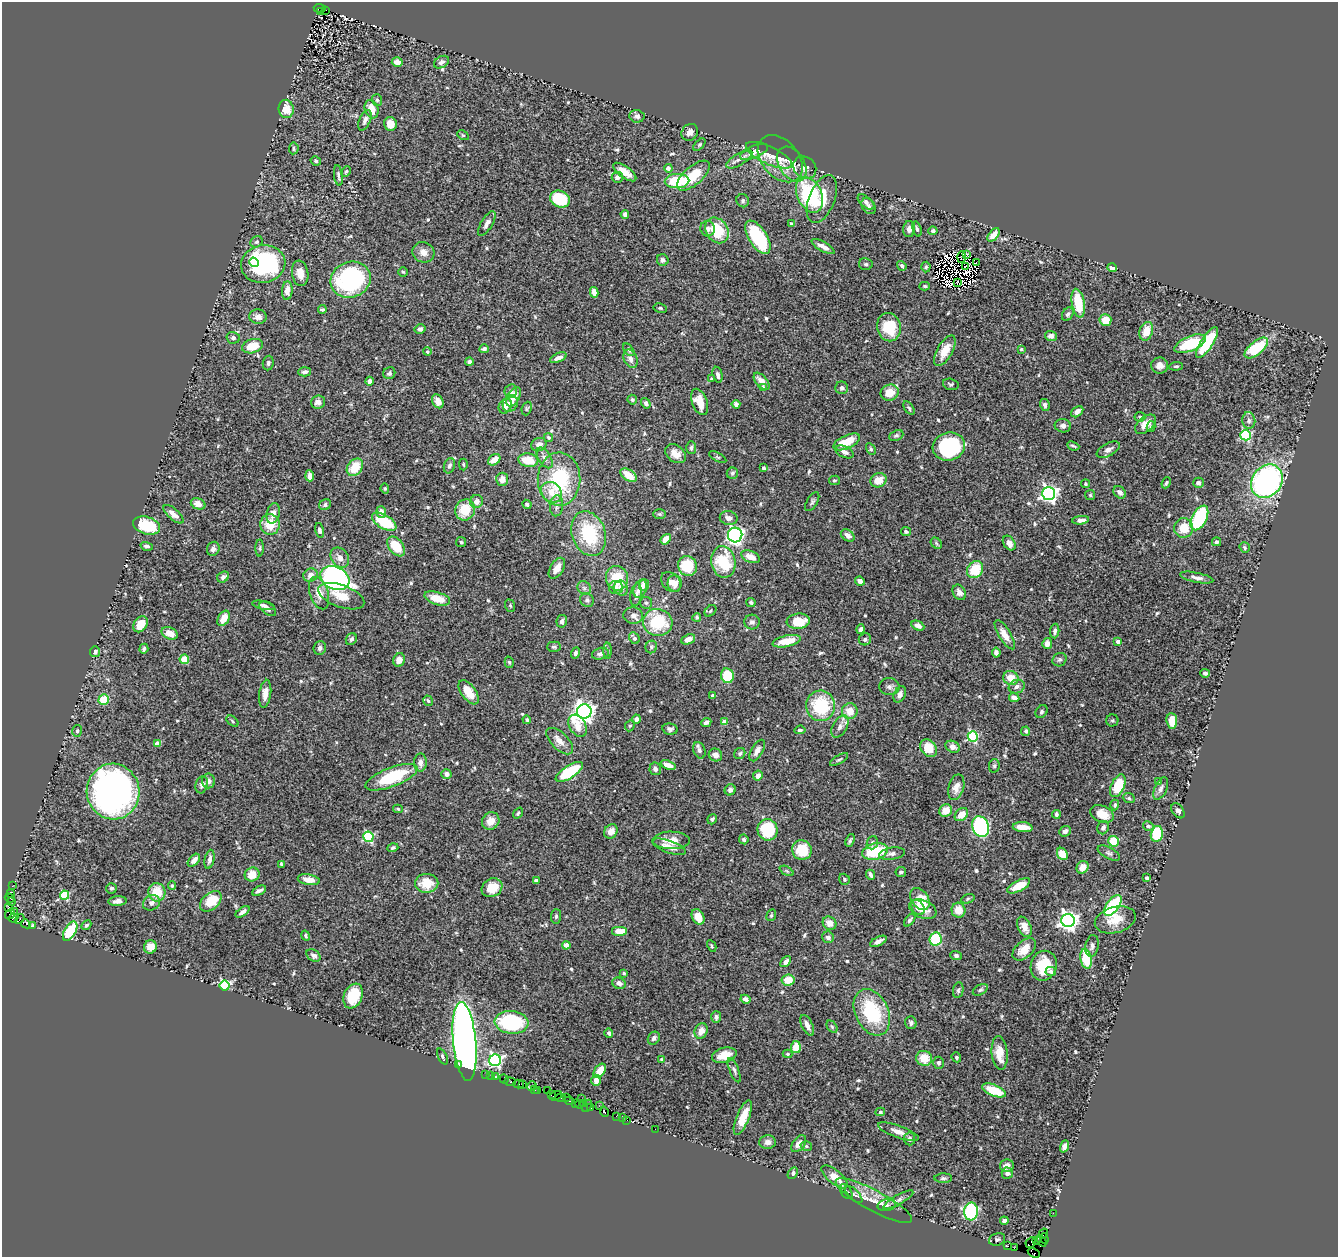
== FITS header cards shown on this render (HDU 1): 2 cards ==
NAXIS1  =                 1336
NAXIS2  =                 1255

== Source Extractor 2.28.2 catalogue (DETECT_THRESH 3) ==
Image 1336 x 1255 px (HDU 1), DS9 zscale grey, 1 PNG px = 1 image px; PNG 1340 x 1259 px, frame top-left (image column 1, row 1255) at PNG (2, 2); each listed source drawn as its Kron ellipse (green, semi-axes under 4 px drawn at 4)
Background 0.437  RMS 0.025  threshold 0.0747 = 3 sigma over >= 5 px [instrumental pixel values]
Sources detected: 622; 7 with non-positive FLUX_AUTO (blend fragments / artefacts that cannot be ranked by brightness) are neither listed nor drawn; of the other 615, the 500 brightest by FLUX_AUTO listed and drawn (115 fainter detections omitted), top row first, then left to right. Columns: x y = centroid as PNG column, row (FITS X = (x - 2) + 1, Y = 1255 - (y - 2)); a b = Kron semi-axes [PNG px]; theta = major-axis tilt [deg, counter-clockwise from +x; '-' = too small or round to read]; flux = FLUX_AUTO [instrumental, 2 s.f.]
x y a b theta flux
320 8 6 3 -5 110
326 10 3 2 - 4.7
321 12 4 2 - 140
397 62 5 4 - 12
441 62 8 5 32 6.1
377 100 6 5 - 2.9
286 109 9 7 -83 26
372 109 9 6 -72 23
637 116 7 6 - 5.3
365 120 11 5 66 8
390 124 7 6 - 19
690 132 9 7 52 7.8
463 135 6 4 -29 2.4
699 145 7 4 46 2.4
294 148 6 5 - 2.9
754 152 15 6 24 16
769 155 25 9 -25 18
739 159 15 6 31 8.2
780 159 27 18 -49 33
316 161 5 4 - 3
792 164 19 12 -58 23
805 167 12 10 -38 10
668 168 4 4 - 10
346 171 5 3 - 2.5
625 172 13 6 -36 19
338 175 10 3 -83 4.3
693 176 20 9 41 48
617 177 5 5 - 5.9
677 181 12 7 1 82
809 195 19 12 -66 150
560 199 10 8 -21 64
822 199 25 13 68 44
743 201 7 6 - 3.5
866 202 10 5 -41 5.5
869 206 9 6 -56 5.1
625 214 4 4 - 6.7
487 224 14 5 59 7.7
791 224 4 4 - 3.3
708 229 8 7 - 6.3
909 229 8 6 86 7.5
917 229 8 4 -74 3.1
717 230 13 11 -56 70
933 231 4 4 - 3.3
994 235 8 4 50 16
758 237 19 9 -58 130
256 242 6 5 - 3
823 247 13 4 -29 11
423 252 11 10 - 14
967 254 4 3 - 3.5
962 257 6 4 85 3.8
663 260 6 5 - 4.3
254 262 5 4 - 39
976 262 3 2 - 2.9
263 264 22 19 12 260
866 264 7 6 - 3.3
902 266 5 3 - 4
926 267 5 4 - 2.7
965 267 4 2 - 3
1112 268 5 4 - 6.5
403 272 5 4 - 2.4
300 273 13 8 -81 15
351 280 20 18 20 230
958 282 3 2 - 2.9
925 286 5 3 - 2.8
287 291 9 5 85 13
594 292 5 4 - 14
1078 303 14 6 -80 56
660 308 7 4 -10 2.7
322 309 4 3 - 3.3
1068 314 7 5 59 3.5
258 317 9 7 -5 11
1105 320 6 6 - 26
889 327 14 11 -78 59
420 329 5 5 - 6.4
1146 331 9 6 71 26
1051 336 6 5 - 8
233 338 7 6 - 4.8
1207 343 18 6 57 76
1190 344 16 7 23 82
252 346 11 7 16 34
1256 348 14 6 39 90
484 349 4 4 - 5.6
1021 349 3 3 - 2.7
629 350 7 4 -51 3.6
945 351 17 7 60 24
427 352 4 4 - 2.4
558 358 9 4 25 8.9
630 359 9 6 -67 8
469 362 4 4 - 4.9
268 363 7 5 82 3.6
1160 365 8 8 - 11
1176 366 7 4 5 2.5
305 372 6 4 3 6.1
389 373 6 5 - 4.4
718 375 8 4 -77 6
711 379 3 3 - 2.6
369 381 4 4 - 7.7
762 381 10 5 -50 16
951 384 8 5 -15 3.1
763 388 4 4 - 11
842 388 6 6 - 5.2
511 391 7 6 - 6.7
890 393 9 8 - 26
514 397 10 6 61 20
632 400 5 4 - 2.9
438 401 7 5 -64 12
318 402 7 6 - 10
700 402 14 7 -70 27
646 403 5 4 - 5.1
510 404 9 7 56 11
736 404 4 4 - 8.1
1045 405 6 5 - 4.9
505 406 8 6 62 15
527 408 7 4 69 2.4
909 408 7 4 -57 2.9
1077 412 7 4 37 7.9
1140 417 5 5 - 2.5
1249 420 8 6 -84 5.1
1146 424 12 7 39 23
1063 426 8 6 -10 6.4
1151 427 5 4 - 3.1
1246 435 5 5 - 160
896 436 7 5 24 3.1
548 437 5 4 - 3
847 442 14 6 25 37
539 445 8 6 22 9.9
949 446 16 14 15 170
1073 446 6 3 -23 3
691 448 6 5 - 4.1
871 449 6 4 -61 2.4
1108 450 12 6 28 8.2
845 452 10 5 -24 7.6
676 454 11 8 -36 15
718 457 9 4 -26 2.8
545 458 11 6 -59 7.7
494 460 7 5 36 18
528 460 10 6 -8 38
463 464 6 4 -89 2.4
449 466 8 5 69 4.9
355 467 9 7 52 35
764 468 4 3 - 3
732 473 6 5 - 3.7
629 475 9 5 -33 31
310 476 5 4 - 11
502 479 6 6 - 14
559 479 26 21 89 130
834 480 5 4 - 2.4
878 480 8 7 - 22
1267 481 18 14 52 390
1166 483 5 3 - 2.6
1198 483 5 5 - 5
1085 484 4 4 - 2.5
385 488 5 4 - 2.6
551 492 11 9 -45 23
1120 492 7 5 -42 7.3
1049 493 6 6 - 650
1090 495 5 5 - 2.5
477 502 6 6 - 10
812 502 10 5 59 3.9
198 504 7 5 -23 10
527 504 5 4 - 4.3
325 505 6 5 - 4.1
556 506 10 6 86 7.1
465 510 11 9 63 44
381 512 6 5 - 8.7
273 513 10 6 76 11
173 514 12 5 -41 12
659 514 6 5 - 2.9
729 518 9 7 -11 8.8
1199 518 13 7 62 130
1081 520 8 4 6 8.1
384 522 13 7 -31 69
146 525 14 8 -16 69
270 525 10 9 - 34
1184 528 10 9 - 32
319 530 7 4 -76 4.8
906 532 5 4 - 3.5
589 534 23 16 -71 97
735 535 7 7 - 410
848 535 7 5 -35 11
666 539 6 4 50 19
461 542 5 5 - 2.4
1217 542 4 4 - 3.1
936 543 6 4 -48 2.9
1009 543 8 5 -56 9.8
147 546 6 4 -15 4.1
396 546 11 7 -52 44
260 548 8 3 89 2.8
1245 548 5 4 - 2.9
213 549 7 6 - 6.6
751 557 10 5 -22 18
340 558 11 8 -56 12
723 562 16 12 -80 82
687 566 10 9 - 56
557 568 11 6 58 15
975 570 9 7 52 44
311 575 7 6 - 9.8
223 577 6 5 - 6.6
335 578 15 11 -27 560
617 578 12 11 - 52
1197 578 17 5 -11 8.1
860 581 5 4 - 8.6
671 582 11 8 -45 14
675 583 8 7 - 11
644 585 6 5 - 9.2
616 587 7 6 - 6.2
584 588 7 6 - 4.7
621 588 7 7 - 12
640 589 9 6 67 12
959 592 8 6 -58 8.9
319 593 17 9 -72 21
636 595 11 5 82 6.6
341 596 24 11 -20 29
437 598 13 6 -17 28
587 600 7 6 - 5.7
751 602 4 4 - 3
646 603 6 6 - 3.4
264 605 11 4 -12 6.5
510 606 6 5 - 2.7
268 609 9 5 -38 6.7
710 611 6 4 43 2.8
633 615 10 8 -2 8.8
697 617 4 4 - 2.9
224 618 8 5 60 18
562 621 6 5 - 5.5
798 621 11 7 5 40
658 622 15 13 -13 85
752 622 7 7 - 5.3
141 624 8 6 54 26
918 626 7 4 -25 7.1
861 629 5 4 - 5.2
1055 631 7 4 86 5.2
169 633 8 6 -22 18
1005 635 16 6 -59 16
634 638 6 5 - 5
351 639 6 5 - 4.7
688 639 7 5 23 13
865 639 6 6 - 4.1
787 641 14 5 12 32
1118 642 4 3 - 7.9
1047 643 5 5 - 9.8
554 647 7 5 -1 3.3
651 647 6 5 - 3.3
320 648 7 6 - 6.1
144 649 5 4 - 3.3
608 651 8 4 -88 2.8
95 652 5 5 - 7.8
575 653 5 4 - 4.7
996 653 5 4 - 6
600 654 8 5 14 5.4
184 659 5 4 - 29
399 660 7 5 70 14
1059 660 7 6 - 3.8
509 662 6 4 -74 2.7
1205 673 4 3 - 4.3
727 676 7 6 - 51
1011 678 7 7 - 26
1017 686 8 6 19 8.3
889 687 10 8 -3 7.1
469 692 14 7 -54 32
265 694 14 6 82 14
900 694 8 5 66 7.8
713 695 3 3 - 6.7
1014 698 5 4 - 12
104 700 5 5 - 42
428 701 5 4 - 3.2
821 706 15 14 - 96
850 711 8 8 - 21
1042 711 7 5 50 3.5
584 712 7 7 - 1200
636 719 4 4 - 5.7
527 720 4 4 - 3.2
1112 720 6 6 - 2.7
232 721 7 4 -39 2.6
1172 721 8 5 -84 22
706 722 5 4 - 6
725 722 4 4 - 25
578 726 12 8 -60 21
630 726 6 4 65 2.5
840 726 12 7 59 8.4
670 729 8 5 -10 4.9
800 730 5 3 - 3.6
77 731 6 4 74 3
1026 731 5 4 - 3.7
973 736 5 5 - 170
560 741 17 8 -44 15
157 744 4 4 - 17
953 747 7 5 -26 11
929 748 10 7 -51 32
699 750 8 5 -67 6.6
757 751 12 6 60 9
740 753 6 5 - 3.5
715 755 7 6 - 11
839 759 10 4 31 3.3
420 763 9 6 89 8.5
668 765 8 4 -21 11
994 766 7 5 78 3.4
655 769 6 5 - 5.4
569 772 15 6 33 86
446 774 5 4 - 6.5
758 776 5 5 - 9.4
391 777 28 9 21 99
208 781 7 6 - 7.4
1158 782 3 3 - 3.9
202 785 9 6 75 5.7
1118 786 12 6 66 64
956 787 13 7 75 13
1161 788 12 6 65 6.3
730 790 5 5 - 6.8
113 792 28 26 -80 800
1129 798 6 4 -22 2.7
1115 805 5 4 - 3.3
398 809 5 4 - 2.6
946 810 6 6 - 18
1178 811 8 5 -55 5.5
518 813 6 4 54 2.8
1056 814 4 3 - 4.5
1102 814 12 8 -23 24
961 815 7 5 43 18
712 819 5 4 - 3.5
491 821 9 8 - 18
1148 826 5 4 - 4.2
981 827 10 8 -68 290
1023 827 10 5 -6 18
1103 828 7 5 67 4.7
767 830 11 10 - 79
611 831 7 6 - 14
1065 831 6 5 - 7.4
1157 834 8 6 77 88
368 837 5 5 - 170
744 839 5 4 - 3.6
671 840 18 9 0 21
850 840 6 3 67 3.4
1114 841 5 5 - 51
872 843 7 5 71 4
669 847 18 6 -19 15
393 848 5 4 - 3.4
802 850 10 9 - 54
875 852 13 8 12 79
1109 853 12 5 -27 5.3
892 854 13 6 9 7.4
1062 854 6 5 - 28
210 859 9 4 79 6.7
194 860 7 5 48 9.6
281 864 4 3 - 2.6
1083 867 6 5 - 18
787 871 8 4 -27 2.5
901 872 5 5 - 4.1
252 874 7 6 - 23
870 875 5 3 - 4.3
1147 878 4 3 - 3.9
844 879 6 5 - 2.6
309 880 11 5 -9 15
536 880 4 3 - 4.3
427 883 11 9 1 35
12 886 2 2 - 3.5
172 886 4 3 - 2.6
1019 886 12 5 28 32
111 888 5 5 - 3.5
492 888 11 9 31 33
259 891 7 3 26 5.8
157 892 9 8 - 36
10 893 3 2 - 7
65 895 4 4 - 110
10 898 5 3 - 21
920 899 12 8 -53 36
968 899 7 4 21 2.6
118 901 9 5 4 8
211 901 12 8 41 42
11 902 4 2 - 16
151 903 9 7 30 7.2
1113 905 12 6 54 150
918 907 8 6 -59 11
8 908 4 3 - 4
923 909 14 9 -22 19
958 910 7 7 - 18
14 911 2 2 - 17
242 912 8 4 35 6.3
10 914 5 3 - 20
771 915 6 4 68 2.6
556 916 7 5 88 4
698 917 8 6 -63 18
13 918 5 2 - 30
20 919 5 3 - 18
910 920 7 4 52 3.6
1068 920 7 6 - 910
1115 920 21 13 15 29
829 923 7 6 - 14
26 924 5 3 - 20
86 925 5 4 - 3.2
33 926 4 3 - 2.5
1024 927 11 6 -65 14
70 931 10 5 61 85
620 931 8 5 0 25
306 936 5 4 - 2.7
828 937 6 6 - 5.6
936 939 7 6 - 93
878 941 9 4 27 8
566 945 4 4 - 16
712 946 6 3 -61 2.5
1092 946 11 6 80 6.2
150 947 6 6 - 17
1024 949 14 8 42 23
313 955 7 5 -35 5.4
956 956 5 4 - 4
1086 959 10 5 -80 62
786 962 6 4 50 6.6
1044 966 15 13 71 51
1051 971 5 4 - 5.3
624 973 4 3 - 2.5
788 980 6 5 - 26
619 983 7 5 -22 8.2
225 985 5 5 - 190
958 990 8 5 80 3.2
980 990 8 5 29 3.6
353 996 13 9 67 56
745 999 5 4 - 7.6
872 1012 24 16 -65 110
716 1017 6 5 - 4.4
511 1022 17 11 -6 150
911 1023 6 5 - 5.6
807 1025 11 5 -64 11
832 1027 7 4 -54 2.8
701 1031 8 6 67 13
609 1033 4 4 - 4.7
654 1038 7 5 57 5.2
465 1041 40 11 -84 1400
796 1047 6 5 - 29
1000 1053 17 8 -85 27
787 1054 5 4 - 2.4
724 1055 12 7 15 30
442 1056 8 4 -64 3.5
956 1057 5 4 - 3.2
924 1058 8 7 - 29
661 1059 4 4 - 2.9
495 1060 6 6 - 370
938 1063 6 5 - 4.8
458 1065 3 2 - 13
734 1070 13 4 -68 5
600 1071 8 5 54 24
486 1074 3 2 - 3.3
491 1075 2 2 - 3.5
495 1076 3 3 - 45
504 1079 5 2 - 7.1
596 1080 6 4 -89 12
510 1082 6 3 -8 61
518 1084 5 2 - 10
522 1085 2 2 - 7.1
532 1086 5 3 - 9.7
535 1090 3 2 - 19
538 1090 4 2 - 40
994 1090 12 5 -22 49
547 1091 2 2 - 11
551 1095 3 3 - 24
556 1096 7 2 23 49
566 1097 2 2 - 15
560 1098 5 3 - 23
581 1099 3 2 - 15
569 1101 5 3 - 56
575 1103 2 2 - 13
584 1103 3 2 - 22
579 1104 4 3 - 28
587 1106 6 3 64 15
600 1106 2 2 - 9.2
591 1107 4 2 - 24
605 1112 5 2 - 24
880 1112 5 4 - 2.5
616 1116 2 2 - 11
622 1117 3 2 - 8.9
743 1117 18 6 67 32
627 1120 2 2 - 13
655 1129 2 2 - 3.6
898 1132 21 6 -20 13
909 1139 6 5 - 5.6
768 1142 8 7 - 8.7
799 1144 9 6 53 9.3
806 1146 6 4 -16 2.8
1064 1146 6 4 72 6
1007 1166 7 6 - 8
793 1173 6 4 59 4.4
1007 1173 5 5 - 4.6
835 1177 16 7 -39 24
943 1178 9 5 1 3.8
846 1191 8 5 -56 4.1
854 1194 11 5 -44 5.1
898 1200 17 5 30 7.2
874 1201 43 10 -28 34
887 1205 9 6 13 6.5
971 1211 9 7 89 230
1053 1213 2 2 - 6.2
1004 1221 4 3 - 5
1043 1234 5 3 - 43
1044 1238 5 3 - 55
997 1239 8 6 21 3.7
1037 1241 2 2 - 4.9
1042 1241 6 3 -55 45
1031 1242 6 4 47 200
1008 1246 3 2 - 6.3
1014 1248 3 2 - 5.7
1034 1253 6 3 -31 45
At the frame edge (FLAGS 8, measured only in part): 1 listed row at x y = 1034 1253
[115 fainter detections neither listed nor drawn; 7 non-positive-flux detections neither listed nor drawn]